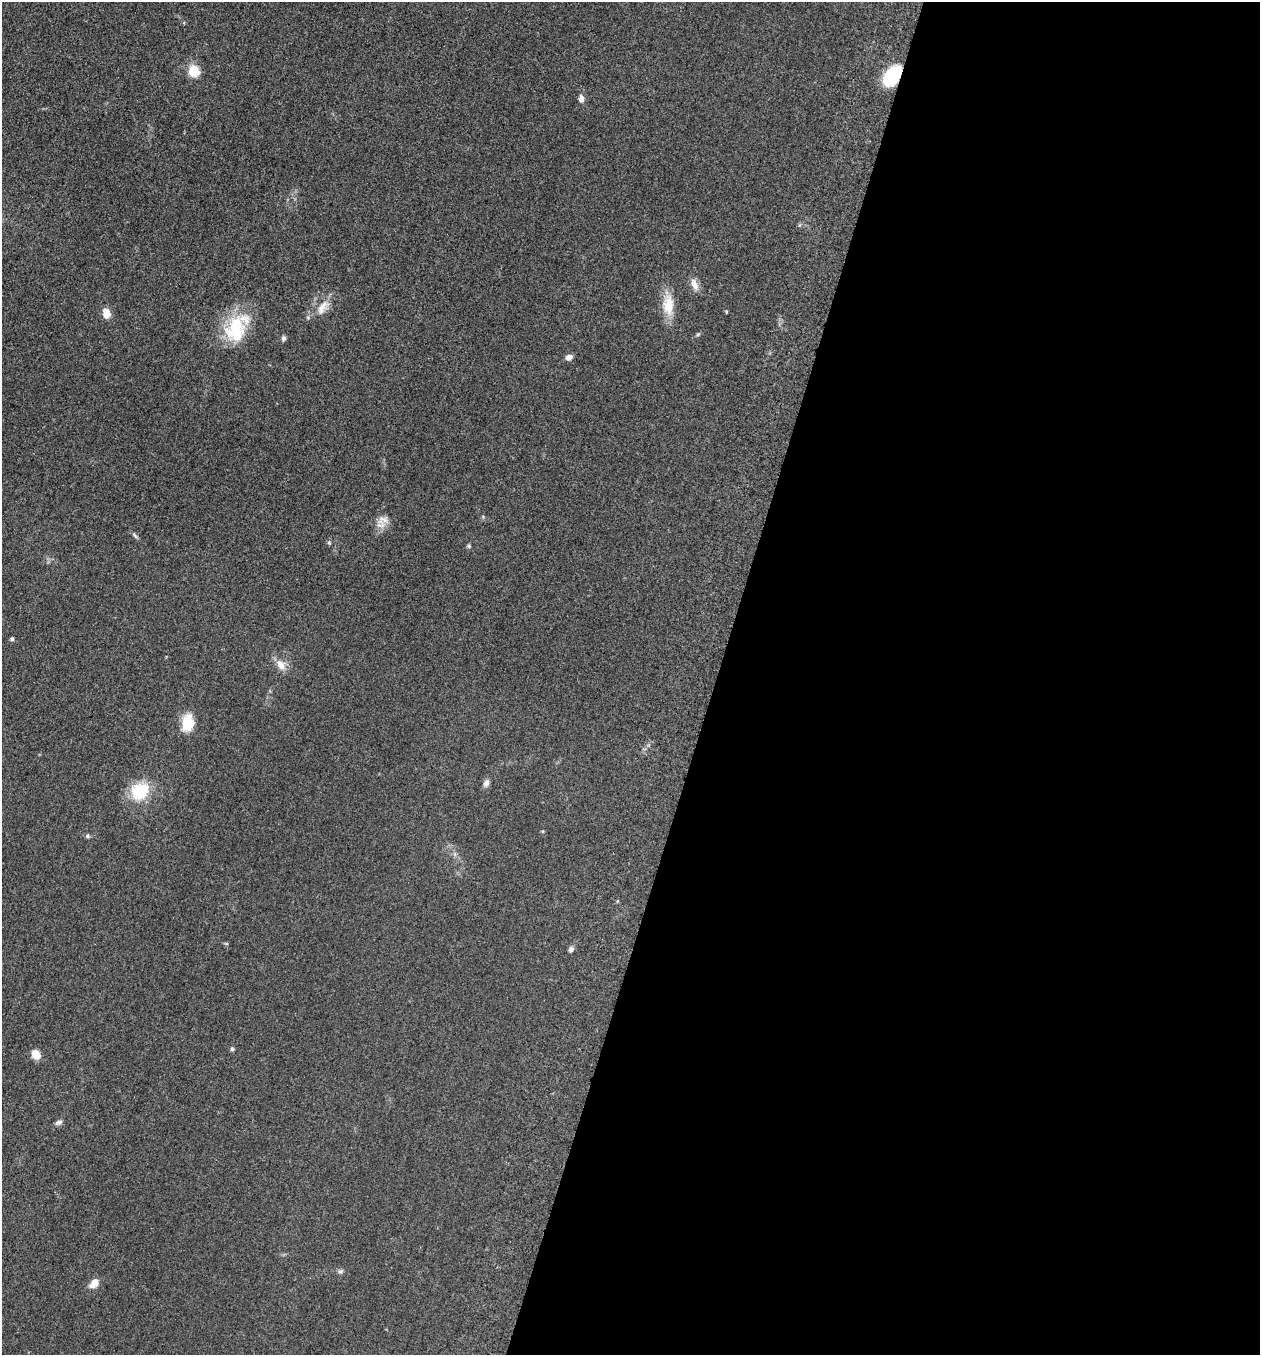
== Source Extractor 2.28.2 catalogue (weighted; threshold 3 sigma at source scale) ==
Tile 12 of 4 x 4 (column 4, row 3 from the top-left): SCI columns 3971-5228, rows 1371-2723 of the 5506 x 5462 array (HDU 1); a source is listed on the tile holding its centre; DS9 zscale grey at full resolution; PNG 1262 x 1357 px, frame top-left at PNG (2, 2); no overlay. Shown black and unused: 43% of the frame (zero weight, under 3 of 5 exposures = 4% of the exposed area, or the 3 px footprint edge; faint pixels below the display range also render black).
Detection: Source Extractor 2.28.2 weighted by HDU 2 'WHT'; one run over the whole footprint, this tile lists its part. Background 0.0602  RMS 0.0063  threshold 0.0282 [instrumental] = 3 sigma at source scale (4.5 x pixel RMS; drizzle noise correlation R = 1.50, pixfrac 1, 0.05/0.05 arcsec/px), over >= 5 px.
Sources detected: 29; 1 inside a brighter object's white glare — not listed; the other 28 listed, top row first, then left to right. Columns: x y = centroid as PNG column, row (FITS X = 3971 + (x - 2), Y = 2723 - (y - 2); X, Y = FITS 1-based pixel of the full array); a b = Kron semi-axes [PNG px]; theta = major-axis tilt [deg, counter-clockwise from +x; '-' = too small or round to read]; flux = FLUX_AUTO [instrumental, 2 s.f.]
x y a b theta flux
193 71 10 10 - 14
892 76 21 13 51 36
581 99 9 6 -85 3
694 284 18 8 -67 4.6
668 305 29 15 -88 13
322 308 23 12 55 8.4
726 311 4 3 - 0.7
106 314 9 7 -75 7.9
236 327 43 23 42 34
698 334 6 4 20 0.87
283 338 7 6 - 1.4
569 357 8 6 20 3.1
383 519 16 10 -20 4.9
135 535 10 4 -49 1.3
329 543 6 4 -45 0.82
469 546 6 5 - 0.9
12 639 5 5 - 1.1
281 665 16 10 -52 6
188 723 19 12 84 15
486 783 9 7 68 2.6
140 791 21 18 33 26
87 836 7 5 -28 1.2
571 949 6 5 - 2
232 1049 6 5 - 1
36 1054 11 8 -58 6.7
59 1122 9 6 29 2
340 1271 8 4 8 1.3
94 1283 13 8 48 5.5
Overlapping masked pixels (flux is a lower limit): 1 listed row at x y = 892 76